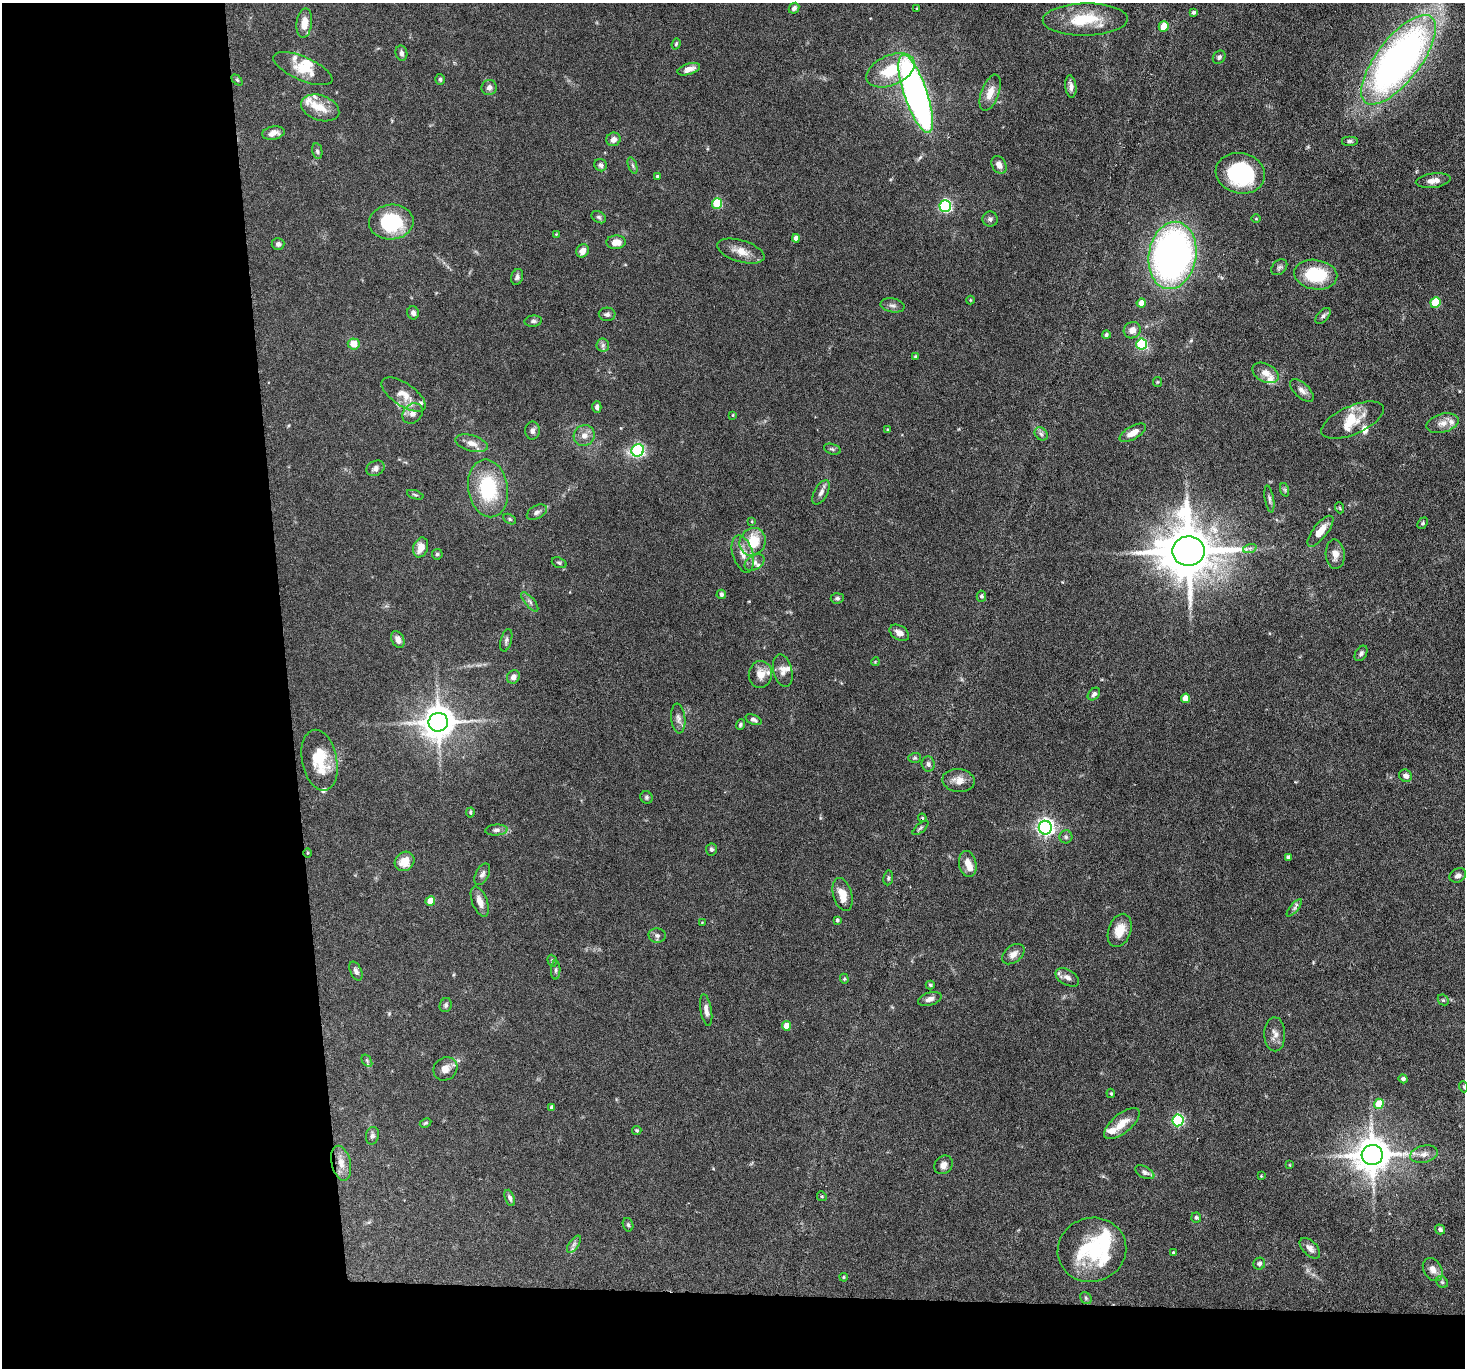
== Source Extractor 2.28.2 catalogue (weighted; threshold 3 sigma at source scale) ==
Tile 7 of 3 x 3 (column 1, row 3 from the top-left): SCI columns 1-1463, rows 146-1511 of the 4390 x 4364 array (HDU 1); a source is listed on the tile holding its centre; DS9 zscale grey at full resolution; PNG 1467 x 1370 px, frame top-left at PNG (2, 3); each listed source drawn as its Kron ellipse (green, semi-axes under 4 px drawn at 4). Shown black and unused: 23% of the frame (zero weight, under 3 of 6 exposures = <1% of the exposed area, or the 3 px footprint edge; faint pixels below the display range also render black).
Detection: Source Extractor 2.28.2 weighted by HDU 2 'WHT'; one run over the whole footprint, this tile lists its part. Background 0.0814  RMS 0.0037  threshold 0.015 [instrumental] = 3 sigma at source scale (4.09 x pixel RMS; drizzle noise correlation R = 1.36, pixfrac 0.8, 0.05/0.05 arcsec/px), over >= 5 px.
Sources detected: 211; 1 inside a brighter object's white glare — neither listed nor drawn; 20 inside a brighter listed object's ellipse — not listed separately; the other 190 listed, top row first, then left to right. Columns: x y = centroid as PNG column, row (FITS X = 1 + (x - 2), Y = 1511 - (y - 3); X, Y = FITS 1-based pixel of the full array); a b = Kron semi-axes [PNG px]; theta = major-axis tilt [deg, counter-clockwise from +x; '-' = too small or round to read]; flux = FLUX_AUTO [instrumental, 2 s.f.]
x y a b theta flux
794 8 6 5 - 1.1
917 9 4 3 - 0.36
1194 12 4 4 - 0.61
1085 19 42 16 1 14
304 23 15 7 83 4
1164 26 5 5 - 8.5
676 44 6 4 71 0.48
401 53 8 6 -78 1.1
1219 57 7 5 52 0.77
1399 60 54 22 52 180
303 69 32 11 -23 7.2
689 69 11 5 18 2.3
891 70 25 15 23 12
440 79 5 4 - 0.61
237 80 6 4 -45 0.45
1071 86 11 5 -83 1.5
489 88 8 7 - 1.5
990 93 19 8 70 4.1
916 94 41 11 -71 160
320 108 20 12 -19 6
273 133 11 6 10 2.4
613 139 7 6 - 1.7
1349 141 8 5 0 0.77
317 151 8 5 -79 0.68
601 165 6 6 - 0.95
633 165 8 3 -71 0.64
999 165 9 7 -60 2.1
1240 173 25 20 -12 33
658 176 4 4 - 0.67
1433 181 17 7 7 2.4
717 203 5 5 - 20
945 206 6 5 - 48
599 217 7 5 -33 0.68
990 219 7 7 - 0.92
1256 219 4 3 - 0.27
391 222 22 17 4 21
556 234 3 3 - 0.23
796 238 4 4 - 1.9
616 242 10 7 3 3
278 244 6 6 - 1
582 251 7 6 - 2.6
741 251 24 10 -17 4.4
1172 255 34 23 81 140
1279 267 9 6 44 0.9
1316 275 22 14 -9 16
517 277 8 6 73 0.93
970 300 4 4 - 0.3
1435 302 5 5 - 14
1141 303 4 4 - 3.1
893 305 12 7 -10 1.3
413 313 6 6 - 1.2
607 314 8 6 -4 1
1323 316 9 5 48 0.93
533 321 9 5 6 0.9
1132 330 9 8 - 2.5
1106 335 4 4 - 0.7
354 344 6 5 - 4.5
1142 344 5 5 - 30
603 345 7 6 - 0.92
915 356 4 4 - 0.4
1265 373 14 9 -27 3.1
1157 382 5 4 - 0.36
1302 390 14 7 -44 1.9
404 395 25 11 -34 5.1
597 407 6 4 88 0.88
412 414 11 9 46 2.1
733 415 3 3 - 0.3
1353 420 33 14 24 7.8
1442 423 17 9 15 2.9
887 429 4 3 - 0.27
532 430 9 7 89 1.2
1133 433 14 6 30 2.9
1041 434 7 5 -45 0.89
584 436 11 10 - 2.6
472 443 16 8 -16 2.9
832 449 9 5 -16 0.73
638 450 6 6 - 51
375 468 9 7 27 1.5
488 488 29 20 -81 23
1285 490 7 4 -72 0.52
821 492 13 6 61 1.6
415 495 9 4 -18 0.58
1269 499 14 4 -80 0.95
1340 508 5 3 - 0.33
537 512 11 6 29 1.2
510 519 7 4 -28 0.58
752 521 4 4 - 0.3
1423 523 6 4 50 0.58
1320 531 19 7 51 4.9
753 542 14 12 58 10
421 547 10 7 72 3.6
1250 548 7 4 18 0.8
1188 551 16 15 - 2100
437 554 5 5 - 0.56
743 554 19 10 -73 3.5
1335 554 15 9 -87 2.8
755 562 10 7 29 1.6
559 563 8 5 -21 0.6
721 594 5 4 - 1
981 596 5 4 - 0.82
837 598 6 5 - 0.68
530 602 12 4 -50 1.1
899 633 10 7 -32 2.1
398 639 9 6 -65 1.6
506 640 12 5 75 1
1361 653 8 5 58 0.9
875 662 4 3 - 0.28
783 670 16 9 -76 2.3
760 674 13 11 83 3.6
513 677 7 6 - 1.8
1094 694 7 5 47 0.98
1186 698 5 4 - 5.2
678 718 15 7 -85 1.7
754 720 8 4 -22 1.1
438 722 10 9 - 670
740 725 5 4 - 0.56
915 758 6 5 - 0.56
320 760 31 17 -79 12
928 764 7 6 - 1.2
1406 776 7 6 - 1.3
959 780 16 11 -8 3.5
646 797 6 6 - 0.64
470 812 5 4 - 0.46
922 818 4 3 - 0.39
920 828 10 3 40 0.55
1045 828 7 6 - 120
496 830 11 5 4 1.1
1066 837 6 6 - 0.72
711 849 6 5 - 0.74
308 853 5 3 - 0.3
1288 857 4 3 - 0.85
405 861 10 9 - 4.9
968 864 13 8 -80 3.2
482 874 12 6 62 1.2
1458 875 9 6 27 1.2
888 878 7 5 81 0.58
842 894 17 9 -74 5
430 901 5 4 - 5.8
480 902 16 7 -69 3
1294 908 11 4 50 0.93
837 920 4 3 - 0.64
702 922 3 2 - 0.22
1120 930 17 11 70 5
657 935 8 7 - 1.1
1013 954 13 8 39 2.1
552 961 6 4 -72 0.47
556 970 9 4 90 0.73
356 971 10 5 -64 1.1
1067 977 13 7 -31 1.8
844 979 5 4 - 0.43
930 985 4 3 - 0.45
930 999 12 6 18 1.6
1443 1000 6 5 - 0.44
446 1005 7 6 - 0.79
706 1010 16 5 -80 1.8
786 1026 5 4 - 4.1
1275 1034 17 10 -89 2.6
367 1061 7 4 -56 0.57
445 1069 12 11 - 2.7
1403 1079 4 4 - 0.91
1464 1087 5 3 - 0.3
1111 1093 5 4 - 0.39
1379 1104 5 4 - 7.3
552 1107 4 4 - 1.3
1178 1120 6 5 - 41
425 1123 6 4 27 0.48
1122 1124 21 9 39 4.8
637 1130 4 4 - 0.48
372 1136 9 6 77 1
1424 1154 14 8 13 2.3
1372 1155 10 10 - 840
341 1163 18 9 -77 3.4
943 1165 10 8 47 1.8
1289 1165 3 3 - 0.37
1145 1172 10 5 -27 1
1261 1176 3 3 - 0.29
822 1196 5 4 - 0.45
510 1198 8 4 -71 1
1196 1218 5 5 - 0.65
628 1225 7 5 -73 0.58
1440 1229 5 4 - 0.77
574 1244 10 5 55 1.1
1310 1248 13 7 -45 1.6
1092 1250 34 32 19 26
1173 1253 3 3 - 0.41
1259 1264 6 6 - 0.84
1433 1269 12 9 -57 2.3
844 1277 4 3 - 0.4
1442 1282 6 5 - 0.53
1086 1298 6 5 - 0.54